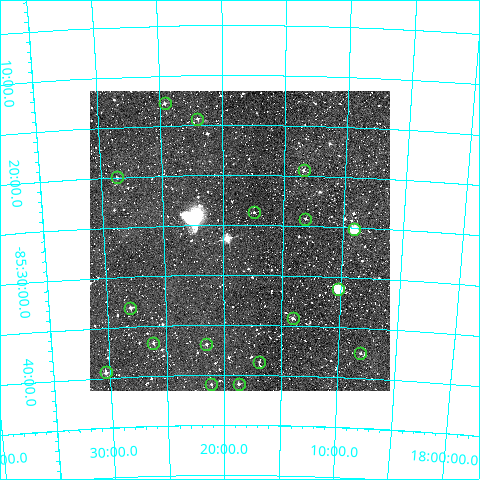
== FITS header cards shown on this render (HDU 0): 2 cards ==
NAXIS1  =                  300
NAXIS2  =                  300

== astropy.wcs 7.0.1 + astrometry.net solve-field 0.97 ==
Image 300 x 300 px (HDU 0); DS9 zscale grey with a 90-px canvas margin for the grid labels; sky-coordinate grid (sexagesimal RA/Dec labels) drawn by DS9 from the SOLVED WCS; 17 Tycho-2 reference stars matched to detected sources circled (green)
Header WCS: RA---TAN/DEC--TAN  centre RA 18:18:37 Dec -85:27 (274.66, -85.44 deg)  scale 6 arcsec/px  FOV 30.0' x 30.0'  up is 0 deg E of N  parity normal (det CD < 0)
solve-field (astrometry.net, Tycho-2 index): VERIFIED the header's WCS against the Tycho-2 star catalogue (verified at 2 index scales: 12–17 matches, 0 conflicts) and refined it, rather than solving blind
Solved WCS: RA---TAN-SIP/DEC--TAN-SIP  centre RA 18:18:38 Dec -85:27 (274.66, -85.44 deg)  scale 5.99 arcsec/px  FOV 30.0' x 30.0'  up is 0 deg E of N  parity normal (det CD < 0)
The solver's refit moves the header's centre by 1.5 arcsec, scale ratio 0.9991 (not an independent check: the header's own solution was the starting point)
Tycho-2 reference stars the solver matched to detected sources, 17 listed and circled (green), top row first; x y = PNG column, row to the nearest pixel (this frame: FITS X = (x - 90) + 1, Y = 300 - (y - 91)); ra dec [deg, ICRS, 3 dp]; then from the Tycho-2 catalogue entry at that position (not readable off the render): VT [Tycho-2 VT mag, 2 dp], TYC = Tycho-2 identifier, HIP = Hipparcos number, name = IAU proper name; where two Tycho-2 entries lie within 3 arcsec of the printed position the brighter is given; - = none
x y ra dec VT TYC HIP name
165 103 276.152 -85.212 11.59 9527-1610-1 - -
197 119 275.504 -85.239 11.86 9527-722-1 - -
304 170 273.352 -85.324 11.02 9527-1112-1 - -
117 177 277.176 -85.333 11.54 9527-1273-1 - -
254 212 274.355 -85.395 11.94 9527-1556-1 - -
305 219 273.293 -85.405 12.33 9527-1301-1 - -
354 229 272.275 -85.420 9.16 9527-1034-1 - -
338 289 272.560 -85.520 8.42 9527-1129-1 - -
130 308 277.000 -85.551 10.86 9527-882-1 - -
293 318 273.514 -85.571 10.94 9527-1728-1 - -
153 343 276.534 -85.611 11.60 9527-978-1 - -
206 344 275.380 -85.615 11.04 9527-1635-1 - -
360 353 272.023 -85.626 11.62 9527-1382-1 - -
259 362 274.226 -85.645 11.73 9527-1660-1 - -
106 372 277.597 -85.657 10.82 9527-1451-1 - -
211 384 275.282 -85.681 12.33 9527-1680-1 - -
239 384 274.674 -85.681 11.44 9527-1142-1 - -